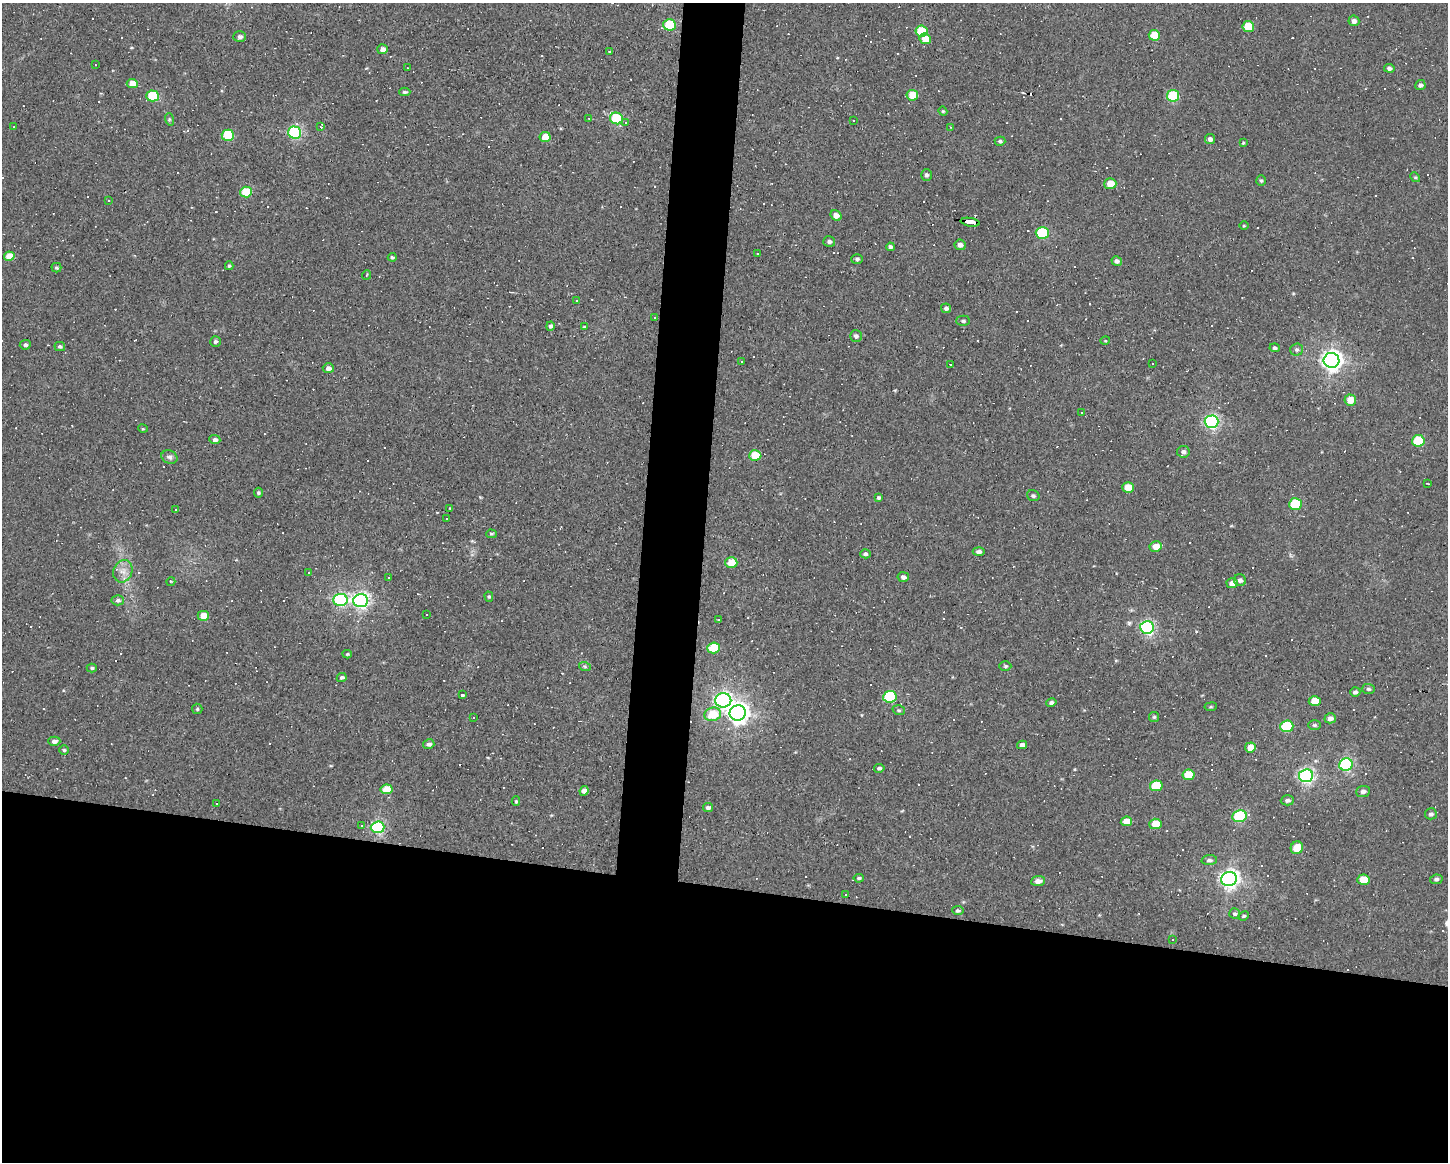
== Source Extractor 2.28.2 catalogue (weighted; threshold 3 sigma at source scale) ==
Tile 11 of 3 x 4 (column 2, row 4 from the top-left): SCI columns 1553-2998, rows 1-1160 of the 4664 x 4640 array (HDU 1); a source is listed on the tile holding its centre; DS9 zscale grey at full resolution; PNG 1450 x 1164 px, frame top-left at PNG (2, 3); each listed source drawn as its Kron ellipse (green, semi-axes under 4 px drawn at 4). Shown black and unused: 27% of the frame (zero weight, under 3 of 4 exposures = <1% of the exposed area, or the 3 px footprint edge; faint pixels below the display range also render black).
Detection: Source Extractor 2.28.2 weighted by HDU 2 'WHT'; one run over the whole footprint, this tile lists its part. Background 0.037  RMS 0.0064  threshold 0.0288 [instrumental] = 3 sigma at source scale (4.5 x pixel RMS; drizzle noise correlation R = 1.50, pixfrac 1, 0.05/0.05 arcsec/px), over >= 5 px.
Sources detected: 269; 101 cosmic-ray / hot-pixel residue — neither listed nor drawn; the other 168 listed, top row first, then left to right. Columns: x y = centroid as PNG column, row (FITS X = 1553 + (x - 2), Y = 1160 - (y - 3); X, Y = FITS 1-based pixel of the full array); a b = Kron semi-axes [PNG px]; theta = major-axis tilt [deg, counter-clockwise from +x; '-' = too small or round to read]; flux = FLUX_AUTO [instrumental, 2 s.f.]
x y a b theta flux
1354 21 5 5 - 2.4
670 25 6 5 - 41
1248 26 6 5 - 16
921 31 6 5 - 20
1154 35 5 5 - 13
240 37 6 5 - 1.8
925 39 6 5 - 10
383 49 5 5 - 3.7
609 52 3 3 - 0.89
95 65 2 2 - 0.48
407 68 3 2 - 0.61
1389 68 5 4 - 1.8
132 84 5 4 - 8.4
1420 85 5 5 - 1.6
405 92 5 4 - 1.1
912 95 6 5 - 13
152 96 6 5 - 33
1173 96 6 6 - 34
943 111 4 4 - 0.66
589 118 3 3 - 0.56
616 118 6 5 - 42
169 119 6 4 -72 0.78
853 120 2 2 - 0.51
625 122 3 3 - 2.9
14 127 2 2 - 0.37
321 127 3 3 - 4
950 127 3 2 - 0.72
295 133 6 6 - 97
228 135 6 5 - 34
545 137 5 5 - 9.8
1210 139 5 5 - 2
1000 141 5 4 - 1.1
1243 143 4 4 - 0.66
926 175 6 5 - 1.5
1415 177 5 4 - 0.82
1261 181 5 4 - 0.91
1110 184 6 5 - 8.9
246 192 6 5 - 24
109 200 3 3 - 1.2
836 216 6 5 - 3.9
970 222 9 3 -9 100
1244 226 5 3 - 0.56
1042 233 6 6 - 50
829 242 6 5 - 1.6
960 245 6 5 - 2.7
890 247 4 4 - 1.7
758 254 3 2 - 0.85
9 256 5 4 - 10
392 257 4 4 - 1.1
857 259 5 5 - 1.2
1117 261 5 4 - 1.9
229 266 4 3 - 0.91
56 268 5 4 - 1
367 275 5 3 - 0.58
577 300 3 2 - 0.57
946 308 5 4 - 1.8
654 317 2 2 - 0.5
963 321 7 5 -2 1.3
550 326 4 4 - 1.8
584 327 4 4 - 0.77
856 336 6 6 - 1.7
1105 341 5 3 - 0.53
215 342 5 5 - 1.4
25 345 5 5 - 1.5
60 346 5 4 - 1.2
1275 348 5 4 - 1.3
1297 350 6 6 - 1.6
1331 360 8 7 - 370
741 361 3 3 - 1.5
950 364 3 2 - 0.65
1152 364 3 3 - 2.1
328 368 5 5 - 2.8
1350 400 6 5 - 7.9
1081 412 2 2 - 0.4
1211 422 7 6 - 140
143 429 5 3 - 0.57
215 440 5 4 - 2
1418 441 6 6 - 33
1183 452 6 6 - 2
755 455 6 5 - 17
169 457 8 6 -22 1.9
1428 484 3 2 - 0.38
1128 487 6 5 - 8.3
258 493 5 4 - 1
1033 496 6 5 - 1.4
879 498 4 4 - 1
1295 504 6 6 - 37
450 508 3 3 - 0.44
176 510 3 3 - 0.56
446 519 2 2 - 0.48
491 534 5 4 - 0.91
1156 546 6 5 - 6.7
979 552 6 4 -3 2.2
865 554 5 4 - 1.5
731 563 6 5 - 15
123 571 11 9 68 4.9
309 572 3 2 - 0.7
389 577 2 2 - 0.52
903 577 5 5 - 2.1
1240 580 6 5 - 2.1
171 581 4 3 - 0.51
1232 583 5 5 - 4.4
489 597 5 4 - 0.91
118 600 6 5 - 1.6
340 600 7 6 - 97
361 601 7 6 - 200
427 614 3 2 - 0.76
203 616 5 5 - 7.6
719 620 3 2 - 0.44
1147 627 7 6 - 140
713 648 6 5 - 28
347 654 4 4 - 0.92
1005 666 6 5 - 1.1
585 667 6 4 -20 0.93
92 668 5 4 - 1.1
342 677 5 4 - 1.7
1368 689 6 5 - 1.2
1355 692 5 4 - 1.6
462 695 3 3 - 32
890 697 7 5 7 59
723 700 8 7 - 160
1315 701 6 5 - 12
1051 702 5 4 - 1.5
1211 707 6 3 8 0.68
197 709 5 5 - 0.91
899 710 6 4 -19 1
738 713 8 7 - 360
713 714 8 6 14 15
474 717 3 3 - 2.2
1154 717 5 5 - 0.93
1330 718 6 5 - 2.9
1314 725 6 5 - 1.1
1287 726 6 6 - 42
54 741 6 4 -1 2.2
429 744 5 4 - 2.2
1022 745 5 4 - 2.7
1250 747 5 5 - 7.3
64 750 4 4 - 0.87
1346 764 7 6 - 100
879 768 5 4 - 1.5
1188 775 6 5 - 18
1306 776 7 6 - 170
1156 786 6 5 - 22
386 789 6 5 - 13
584 791 5 4 - 3
1363 791 7 5 7 2.2
1287 800 6 5 - 1.5
516 801 5 4 - 0.86
216 803 3 3 - 0.94
708 808 5 4 - 1.9
1431 814 6 5 - 1.7
1240 816 7 6 - 66
1126 821 6 5 - 8.8
1155 824 6 5 - 11
362 825 3 3 - 10
378 827 7 6 - 100
1297 848 6 6 - 10
1209 860 7 5 6 1.6
859 878 5 3 - 0.99
1229 879 8 7 - 300
1436 879 6 4 9 1.4
1363 880 6 5 - 13
1038 881 7 5 4 4
845 894 2 2 - 0.52
958 911 6 4 -8 1.2
1235 914 5 5 - 1.2
1244 916 5 3 - 0.85
1173 939 3 3 - 0.61
Overlapping masked pixels (flux is a lower limit): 1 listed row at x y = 970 222